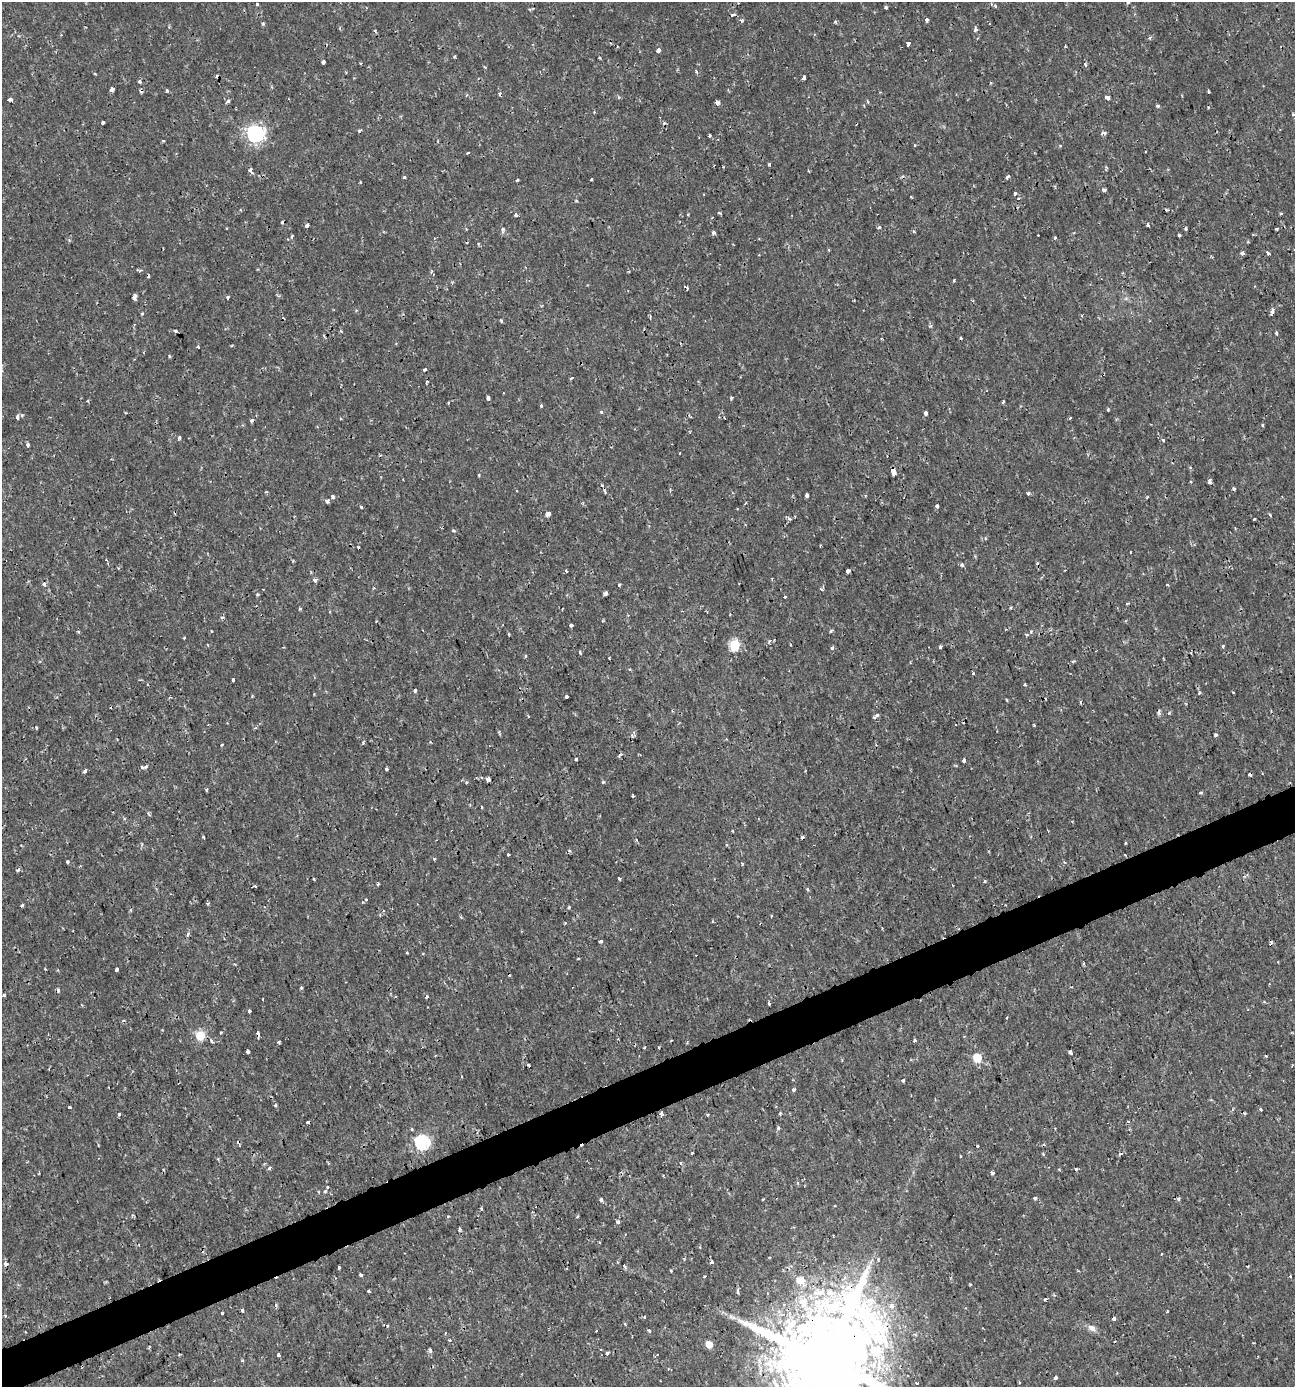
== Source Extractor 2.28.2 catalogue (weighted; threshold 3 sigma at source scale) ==
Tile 7 of 4 x 4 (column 3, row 2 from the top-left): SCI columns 2721-4013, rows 2770-4154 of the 5388 x 5543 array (HDU 1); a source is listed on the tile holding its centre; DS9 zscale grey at full resolution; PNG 1297 x 1389 px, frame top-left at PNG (2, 2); no overlay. Shown black and unused: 3% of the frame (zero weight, under 2 of 3 exposures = <1% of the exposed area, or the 3 px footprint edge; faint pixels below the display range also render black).
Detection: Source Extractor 2.28.2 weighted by HDU 2 'WHT'; one run over the whole footprint, this tile lists its part. Background 0.00175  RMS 0.001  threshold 0.00458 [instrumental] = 3 sigma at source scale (4.5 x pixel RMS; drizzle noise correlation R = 1.50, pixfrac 1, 0.0396/0.0396 arcsec/px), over >= 5 px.
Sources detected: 336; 35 cosmic-ray / hot-pixel residue — not listed; the other 301 listed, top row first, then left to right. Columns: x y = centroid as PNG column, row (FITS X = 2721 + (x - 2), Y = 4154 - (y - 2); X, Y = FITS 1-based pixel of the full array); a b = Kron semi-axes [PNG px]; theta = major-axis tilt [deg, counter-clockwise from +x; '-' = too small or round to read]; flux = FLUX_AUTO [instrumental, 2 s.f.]
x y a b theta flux
1128 2 5 3 - 0.12
257 4 4 3 - 0.35
995 6 5 5 - 0.15
886 8 3 3 - 0.39
733 15 7 4 18 0.25
927 19 4 3 - 0.3
742 20 5 4 - 0.18
263 23 4 4 - 0.15
340 28 5 3 - 0.12
975 29 7 5 -86 0.26
375 31 4 3 - 0.14
61 35 3 3 - 0.075
1150 38 4 4 - 0.19
908 44 4 3 - 0.47
1065 47 3 3 - 0.14
658 50 4 3 - 1.1
600 58 4 2 - 0.1
323 62 4 3 - 0.81
1085 64 6 4 -62 0.25
696 71 5 3 - 0.12
95 73 4 2 - 0.094
804 78 4 3 - 0.6
140 81 3 3 - 0.84
991 83 3 3 - 0.19
112 89 4 4 - 0.82
167 90 3 3 - 0.21
1209 91 3 3 - 0.24
500 94 5 4 - 0.14
618 97 5 3 - 0.12
1108 98 4 4 - 0.71
10 99 4 3 - 0.52
227 101 5 3 - 0.27
717 102 4 3 - 0.54
868 102 5 3 - 0.15
1158 106 4 3 - 0.21
1293 114 4 4 - 0.1
103 123 3 3 - 0.45
359 130 5 3 - 0.17
1104 133 6 4 0 0.3
255 134 7 7 - 35
915 145 3 3 - 0.15
1060 146 4 3 - 0.14
468 153 4 3 - 0.11
769 164 3 3 - 0.25
250 170 8 5 -69 0.32
404 177 3 3 - 0.28
1007 177 6 4 51 0.17
591 179 3 3 - 0.18
517 180 3 3 - 0.15
360 182 2 2 - 0.099
1104 190 4 3 - 0.27
1015 193 4 4 - 0.28
911 197 3 2 - 0.082
1019 198 3 2 - 0.092
1281 213 5 3 - 0.11
516 215 4 3 - 0.49
307 225 4 3 - 0.48
1148 225 4 3 - 0.32
879 227 4 3 - 0.19
503 229 5 4 - 0.35
1186 229 3 3 - 0.15
1277 229 3 3 - 0.13
914 231 4 3 - 0.15
713 233 4 4 - 0.33
1179 235 3 3 - 0.18
292 236 7 3 61 0.13
1055 238 3 3 - 0.29
467 242 3 2 - 0.13
1242 253 4 3 - 0.3
1268 253 4 3 - 0.67
140 271 5 3 - 0.15
954 280 3 3 - 0.14
687 287 4 3 - 0.18
134 296 5 3 - 0.7
228 297 4 3 - 0.29
1272 311 5 4 - 0.45
142 314 4 3 - 0.16
501 320 4 3 - 0.19
931 326 5 4 - 0.15
176 331 3 3 - 0.17
1276 333 4 3 - 0.22
198 347 3 3 - 0.11
169 356 5 3 - 0.11
424 370 3 3 - 0.37
571 378 3 2 - 0.19
426 383 4 3 - 0.13
488 398 4 3 - 0.83
731 398 4 4 - 0.12
88 401 4 3 - 0.086
1003 402 3 3 - 0.18
448 403 3 2 - 0.18
541 405 3 3 - 0.24
1108 410 3 3 - 0.15
601 412 3 3 - 0.24
926 413 4 3 - 0.65
22 415 5 4 - 0.14
18 416 6 3 77 0.27
1070 418 3 2 - 0.19
1262 425 5 3 - 0.1
179 438 4 4 - 0.22
1163 440 3 3 - 0.22
27 444 3 3 - 0.31
893 472 6 4 -82 0.83
479 475 5 3 - 0.092
1191 482 3 3 - 0.14
1209 482 4 3 - 0.49
1234 489 4 4 - 0.15
266 492 4 3 - 0.099
1028 493 3 3 - 0.29
807 495 4 3 - 0.51
332 496 4 3 - 0.38
327 501 5 5 - 0.23
937 506 3 3 - 0.91
361 507 3 3 - 0.26
548 514 5 3 - 0.54
1270 515 5 3 - 0.11
789 519 7 4 -20 0.2
1254 519 3 2 - 0.11
1235 528 4 3 - 0.082
453 531 6 4 -33 0.15
985 538 4 3 - 0.09
820 546 3 2 - 0.087
358 547 3 3 - 0.14
1131 552 3 2 - 0.089
962 565 5 4 - 0.2
566 571 3 2 - 0.22
848 571 4 3 - 0.78
315 580 4 3 - 0.54
44 584 5 5 - 0.33
619 584 3 3 - 0.26
1167 585 3 3 - 0.14
821 589 5 3 - 0.13
606 593 4 3 - 0.33
257 594 5 3 - 0.13
785 597 3 3 - 0.29
1127 603 4 3 - 0.11
1010 608 4 3 - 0.12
300 609 5 3 - 0.1
330 612 4 2 - 0.1
222 617 5 4 - 0.2
376 621 3 2 - 0.091
602 621 4 3 - 0.091
571 625 3 3 - 0.56
78 631 4 3 - 0.13
211 631 3 3 - 0.1
831 631 5 4 - 0.15
1031 631 3 3 - 0.6
509 635 4 3 - 0.089
184 638 3 3 - 0.11
774 640 4 3 - 0.12
735 645 6 5 - 8.6
1223 646 4 4 - 0.15
940 647 4 3 - 0.29
832 648 4 3 - 0.22
580 652 4 3 - 0.15
525 656 4 3 - 0.11
1073 661 5 3 - 0.15
630 669 4 3 - 0.09
973 673 3 2 - 0.12
233 680 3 3 - 0.39
1025 685 3 3 - 0.2
415 690 4 3 - 0.3
1199 693 5 4 - 0.15
566 697 3 3 - 0.68
1007 700 4 3 - 0.088
1169 713 5 4 - 0.13
877 715 7 4 36 0.27
1034 725 3 3 - 0.11
36 727 4 3 - 0.14
1216 735 4 3 - 0.25
363 742 5 4 - 0.13
222 745 3 2 - 0.11
620 754 5 4 - 0.2
576 759 4 3 - 0.2
963 760 4 3 - 0.39
142 767 4 3 - 0.22
145 767 5 4 - 0.18
386 769 3 3 - 0.18
85 771 4 3 - 0.39
1250 774 4 4 - 0.31
481 778 3 3 - 0.26
488 779 4 4 - 1.3
466 782 4 3 - 0.13
603 782 4 4 - 0.14
206 789 3 3 - 0.18
1200 793 4 3 - 0.48
633 796 3 3 - 0.17
481 807 3 2 - 0.12
149 814 7 2 -46 0.11
733 830 3 3 - 0.21
203 837 3 2 - 0.13
1125 843 3 2 - 0.091
142 845 5 3 - 0.14
508 854 3 3 - 0.13
434 859 5 3 - 0.11
67 862 3 3 - 0.22
742 864 4 3 - 0.09
619 878 4 3 - 0.32
985 881 4 3 - 0.15
378 884 3 3 - 0.12
255 886 4 3 - 0.11
808 889 5 3 - 0.15
208 903 4 3 - 0.16
22 905 3 3 - 0.34
771 916 3 2 - 0.078
188 934 6 4 67 0.26
600 941 3 3 - 0.76
1271 943 7 4 74 0.21
407 952 3 2 - 0.12
1083 964 3 3 - 0.14
117 969 4 3 - 0.46
301 987 4 3 - 0.14
4 995 3 3 - 0.29
427 997 4 3 - 0.19
263 1000 3 2 - 0.15
769 1004 3 3 - 0.27
82 1005 3 3 - 0.091
249 1011 4 3 - 0.24
1006 1017 3 2 - 0.11
220 1032 3 3 - 0.34
258 1034 4 3 - 0.62
200 1035 5 5 - 5.1
964 1036 4 2 - 0.078
671 1040 3 2 - 0.11
914 1040 3 3 - 0.23
211 1041 5 3 - 0.24
279 1042 3 3 - 0.16
248 1051 4 3 - 0.51
1070 1052 4 3 - 0.74
1266 1056 3 2 - 0.096
977 1058 5 5 - 4.1
529 1065 4 3 - 0.35
903 1080 3 3 - 0.29
793 1090 4 4 - 0.18
275 1105 4 3 - 0.12
70 1107 3 3 - 0.13
1260 1109 3 3 - 0.23
662 1113 4 3 - 1.5
780 1113 4 3 - 0.1
119 1114 3 3 - 0.18
707 1115 4 3 - 0.12
778 1128 4 3 - 0.28
412 1129 3 3 - 0.15
422 1142 6 6 - 22
692 1153 3 3 - 0.18
960 1157 3 2 - 0.097
680 1163 4 4 - 0.14
269 1168 6 5 - 0.19
1076 1169 3 3 - 0.13
993 1173 4 4 - 0.27
327 1187 3 3 - 0.17
324 1191 5 4 - 0.16
1035 1198 5 4 - 0.14
763 1199 3 2 - 0.084
1178 1199 5 4 - 0.15
601 1200 3 3 - 1.7
481 1209 5 3 - 0.11
577 1216 3 2 - 0.14
618 1222 3 3 - 0.64
459 1229 5 3 - 0.15
1161 1254 3 2 - 0.096
770 1257 3 2 - 0.11
878 1259 5 3 - 0.1
711 1262 5 4 - 0.19
6 1264 3 3 - 0.76
624 1266 4 3 - 0.45
339 1267 3 3 - 0.21
671 1271 3 2 - 0.13
361 1275 3 3 - 0.25
705 1276 3 2 - 0.13
800 1280 8 7 - 1.7
970 1284 3 3 - 0.095
368 1291 3 3 - 0.22
737 1291 4 3 - 0.42
1046 1299 3 3 - 0.22
276 1305 5 4 - 0.16
891 1306 9 7 -63 0.49
242 1310 3 3 - 1.4
1167 1311 3 3 - 0.17
222 1313 3 3 - 0.41
5 1316 4 3 - 0.14
644 1317 4 2 - 0.15
1114 1319 3 3 - 0.49
625 1324 3 3 - 0.14
387 1326 3 3 - 0.13
1092 1328 12 8 -30 0.53
649 1331 3 3 - 0.42
445 1333 4 2 - 0.075
450 1340 3 3 - 0.14
709 1344 5 5 - 1.6
149 1347 3 3 - 0.17
430 1350 4 3 - 0.37
607 1353 3 3 - 0.67
657 1354 4 3 - 0.15
278 1355 3 3 - 0.26
242 1360 4 3 - 0.1
825 1360 30 25 86 2700
668 1369 3 3 - 0.088
1055 1378 3 3 - 0.7
660 1381 2 2 - 0.077
917 1383 3 2 - 0.19
Overlapping masked pixels (flux is a lower limit): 5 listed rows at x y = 1250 774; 1271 943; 258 1034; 662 1113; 825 1360
Isophote crosses this tile's border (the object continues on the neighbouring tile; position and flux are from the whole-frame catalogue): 1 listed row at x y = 825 1360
Unlisted compact peaks at least as high as the median listed source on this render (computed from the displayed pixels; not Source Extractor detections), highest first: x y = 710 135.